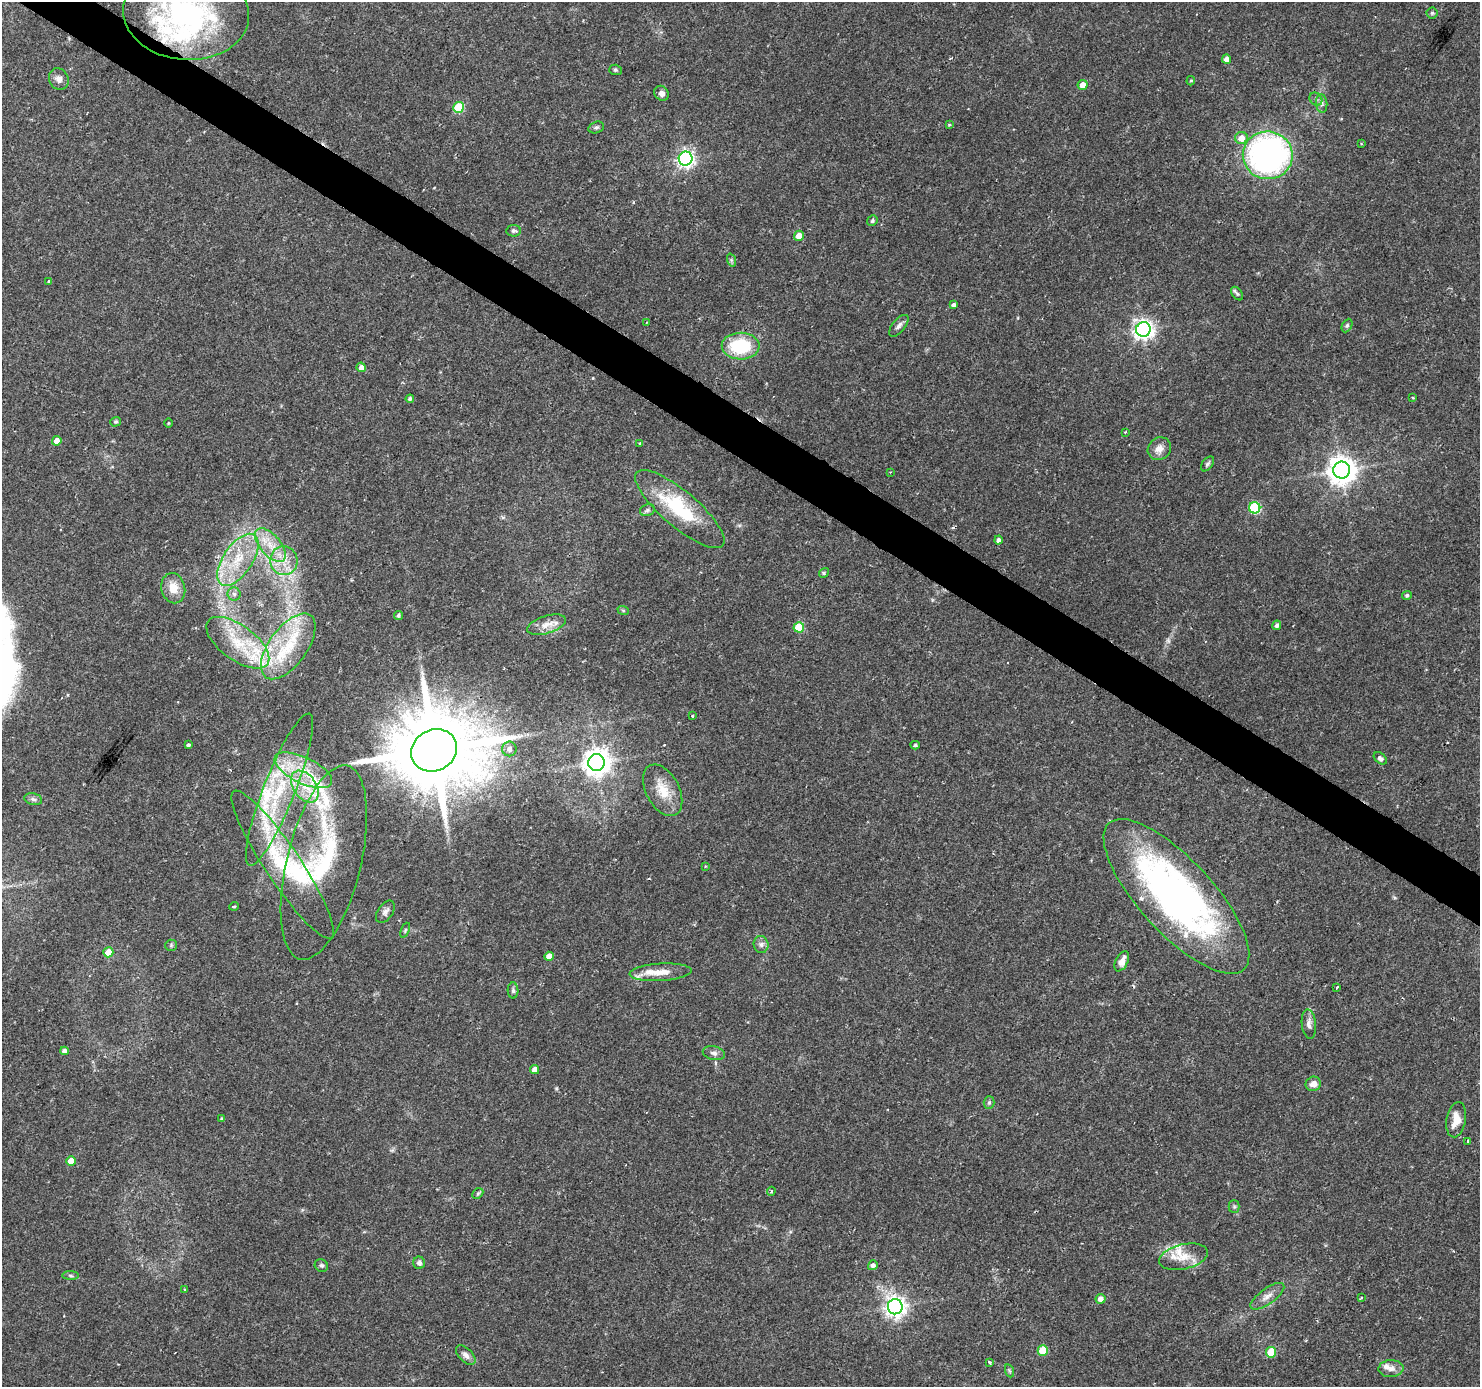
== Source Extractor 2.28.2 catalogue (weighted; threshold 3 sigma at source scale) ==
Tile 11 of 4 x 4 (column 3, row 3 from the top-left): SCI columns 2959-4436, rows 1572-2956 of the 5920 x 5979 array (HDU 1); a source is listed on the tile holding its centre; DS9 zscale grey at full resolution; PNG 1482 x 1389 px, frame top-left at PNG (2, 2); each listed source drawn as its Kron ellipse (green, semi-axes under 4 px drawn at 4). Shown black and unused: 3% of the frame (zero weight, under 2 of 3 exposures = <1% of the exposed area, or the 3 px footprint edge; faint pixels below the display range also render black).
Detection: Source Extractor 2.28.2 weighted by HDU 2 'WHT'; one run over the whole footprint, this tile lists its part. Background 0.0376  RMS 0.0034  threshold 0.0153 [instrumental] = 3 sigma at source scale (4.5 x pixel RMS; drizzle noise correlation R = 1.50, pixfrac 1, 0.0396/0.0396 arcsec/px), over >= 5 px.
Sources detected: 136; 1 too faint to see at this stretch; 1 inside a brighter object's white glare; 5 cosmic-ray / hot-pixel residue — neither listed nor drawn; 14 inside a brighter listed object's ellipse — not listed separately; the other 115 listed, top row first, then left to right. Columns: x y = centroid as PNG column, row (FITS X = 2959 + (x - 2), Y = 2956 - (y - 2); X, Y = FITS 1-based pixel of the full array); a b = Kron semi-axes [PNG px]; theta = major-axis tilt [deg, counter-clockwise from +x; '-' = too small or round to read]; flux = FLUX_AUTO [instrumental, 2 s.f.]
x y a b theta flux
186 13 63 46 -4 80
1432 13 5 5 - 0.53
1226 59 4 4 - 2
615 70 6 5 - 0.57
59 79 11 9 -62 2
1191 81 5 4 - 0.37
1083 85 5 5 - 2.8
662 93 8 7 - 1.6
1316 99 7 5 -46 0.88
1322 103 9 5 -84 1.1
459 107 5 5 - 19
949 124 4 3 - 0.41
596 127 8 5 15 0.75
1241 138 6 6 - 3.6
1361 144 3 2 - 0.31
1268 155 25 24 - 120
686 159 7 7 - 110
872 221 5 5 - 0.65
514 231 7 6 - 0.76
799 236 5 5 - 4.3
731 260 7 4 -71 0.61
49 281 3 3 - 0.57
1237 294 7 5 -54 0.65
954 305 4 4 - 1.1
646 322 3 2 - 0.36
1347 325 7 5 63 0.63
899 326 13 6 50 1.4
1143 329 7 7 - 170
741 346 19 13 -2 19
361 367 5 4 - 1.9
1412 398 4 3 - 0.38
410 399 4 4 - 0.85
116 422 5 5 - 0.48
168 423 5 3 - 0.3
1125 432 3 3 - 0.24
57 441 5 4 - 3.2
640 443 3 3 - 0.33
1159 449 12 11 - 2.7
1207 464 8 5 52 0.74
1342 470 8 8 - 420
890 472 3 3 - 0.22
1255 508 5 5 - 29
680 509 56 17 -40 26
647 510 8 5 22 0.83
998 540 4 4 - 1.2
270 545 20 10 -49 6.5
238 560 30 14 56 13
284 561 14 13 - 6.1
824 573 5 4 - 0.44
173 588 15 12 -77 5
234 594 6 6 - 1
1407 595 5 4 - 0.69
623 610 6 3 -19 0.37
398 615 5 4 - 0.77
547 625 20 9 17 3.5
1277 625 5 4 - 0.95
799 627 5 5 - 12
238 643 37 17 -36 16
288 646 38 19 54 20
692 716 3 3 - 0.5
188 745 4 3 - 2.9
915 745 4 4 - 0.49
509 749 7 7 - 1.7
434 750 24 20 27 5200
1380 758 7 5 -39 1.2
596 762 8 8 - 380
303 770 31 13 -25 12
305 787 18 11 -55 7.3
279 790 81 16 68 28
663 790 28 16 -62 7.7
33 799 9 6 -11 1
324 863 99 37 76 40
283 865 88 17 -56 26
705 866 3 3 - 0.31
1176 896 100 37 -47 150
234 906 5 3 - 0.83
385 912 12 7 55 1.4
405 930 8 4 68 0.46
761 944 8 7 - 1.3
171 945 6 5 - 0.55
108 952 5 5 - 4.6
549 956 4 4 - 3.1
1122 961 11 6 63 2.5
660 972 31 8 3 5.1
1337 987 3 2 - 0.75
513 990 8 5 -89 0.84
1309 1024 15 7 -84 1.8
64 1051 4 4 - 1.6
714 1053 11 7 -12 1.4
535 1070 5 4 - 2.3
1313 1084 7 7 - 2.3
989 1102 6 5 - 0.61
222 1119 4 4 - 0.59
1456 1120 18 10 80 4.9
1468 1142 4 3 - 4.1
71 1161 5 4 - 4.7
771 1191 4 3 - 0.46
478 1193 6 4 44 0.52
1234 1206 6 5 - 0.61
1183 1257 25 12 13 6.5
419 1263 6 6 - 1.1
321 1265 7 6 - 0.76
873 1265 5 4 - 1.2
70 1276 8 4 -2 0.57
185 1290 3 3 - 1.5
1267 1296 20 7 36 2.8
1361 1298 3 3 - 0.34
1100 1299 5 5 - 2.1
895 1307 7 7 - 200
1043 1350 5 5 - 8.9
1271 1352 5 5 - 9.5
466 1355 12 6 -46 1.6
989 1362 3 3 - 1.2
1391 1369 12 8 2 2.1
1010 1371 7 4 -70 0.51
Overlapping masked pixels (flux is a lower limit): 1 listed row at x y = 434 750
Isophote crosses this tile's border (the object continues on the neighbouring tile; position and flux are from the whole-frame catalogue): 1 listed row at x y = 186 13